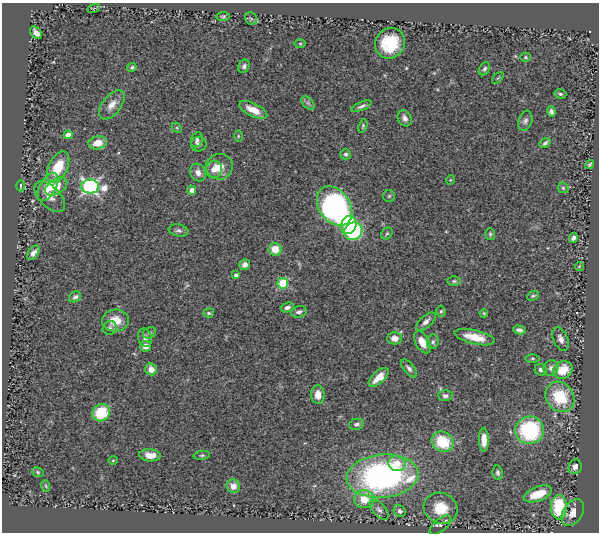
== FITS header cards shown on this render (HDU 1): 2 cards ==
NAXIS1  =                  597
NAXIS2  =                  530

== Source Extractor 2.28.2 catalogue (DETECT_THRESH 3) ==
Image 597 x 530 px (HDU 1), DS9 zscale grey, 1 PNG px = 1 image px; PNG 601 x 534 px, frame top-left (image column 1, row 530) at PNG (2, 3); each listed source drawn as its Kron ellipse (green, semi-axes under 4 px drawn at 4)
Background 0.478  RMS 0.034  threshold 0.102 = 3 sigma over >= 5 px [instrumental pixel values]
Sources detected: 108; all 108 listed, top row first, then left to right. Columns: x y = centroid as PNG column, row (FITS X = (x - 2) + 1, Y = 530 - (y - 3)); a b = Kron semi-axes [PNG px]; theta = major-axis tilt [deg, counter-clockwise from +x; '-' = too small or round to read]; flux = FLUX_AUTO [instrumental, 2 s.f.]
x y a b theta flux
94 8 6 4 20 2.2
223 16 7 4 9 4
251 19 6 5 - 4.5
36 33 7 5 -48 12
300 43 5 3 - 2.5
390 43 16 14 48 90
526 57 5 4 - 3.4
244 66 7 5 60 6.8
132 67 4 4 - 3.4
484 69 7 5 57 4.8
498 78 7 2 44 2.2
560 94 6 4 -16 3.8
308 103 8 5 -44 5.7
112 105 17 9 52 25
362 106 11 4 22 7
253 110 15 6 -25 30
551 112 5 4 - 6.6
405 118 8 6 -61 10
525 121 10 6 72 7.6
363 126 7 4 70 3.4
177 128 6 4 -45 3.4
68 135 4 4 - 40
238 136 6 4 -90 2.6
197 140 8 5 69 5.6
98 143 9 6 14 29
545 143 6 3 36 4.4
199 144 8 7 - 7.6
346 154 5 5 - 4.5
589 165 5 3 - 3
58 167 17 9 63 61
219 167 13 13 - 34
214 169 8 8 - 17
198 173 9 7 -62 14
450 180 5 3 - 1.8
21 186 5 2 - 2.5
90 186 9 7 -3 620
48 187 15 8 61 41
56 187 12 7 31 33
563 188 6 4 -44 3.3
192 190 4 4 - 14
389 196 6 6 - 3.5
50 197 19 10 -45 22
335 206 21 15 -54 640
349 225 9 7 64 64
179 230 10 6 -10 6.8
353 231 9 8 - 200
387 234 6 5 - 3.8
490 234 6 5 - 3.8
573 238 5 4 - 7.9
275 249 6 6 - 34
33 253 8 5 52 9.6
245 264 5 5 - 8.8
579 266 5 3 - 2.1
236 275 4 4 - 7
454 281 7 5 1 3.9
283 283 5 5 - 100
533 296 6 4 27 3.7
75 297 6 5 - 5.5
287 307 7 4 20 8.7
441 311 5 4 - 3.4
299 312 8 5 13 8.1
209 313 5 4 - 3.4
484 313 4 3 - 1.9
115 320 13 11 5 36
426 322 12 6 41 9.6
110 328 7 6 - 5.9
519 330 6 4 -14 6.8
149 333 7 5 27 4.6
475 337 21 7 -13 43
145 338 9 7 -75 10
394 338 7 6 - 17
561 339 12 7 -67 13
422 342 12 7 -60 26
433 342 7 5 83 5
145 346 5 5 - 19
532 358 7 3 0 3.1
409 368 10 5 -51 7.7
551 368 8 7 - 8.9
151 369 6 6 - 20
541 370 6 5 - 8.5
563 370 10 8 32 46
379 377 12 6 42 25
318 395 9 7 -86 22
445 396 7 5 -2 7.2
560 397 16 13 -52 96
101 413 9 8 - 78
356 424 7 5 13 6.8
530 430 14 13 - 210
484 440 12 5 -89 22
443 442 11 9 -31 86
150 455 11 6 -3 28
202 455 8 4 6 3.8
113 460 4 3 - 2.1
397 463 8 7 - 26
575 467 7 6 - 11
38 472 6 4 -23 3.3
498 473 7 5 -83 5.5
382 476 36 21 5 640
46 486 6 3 -71 2.8
233 486 7 6 - 18
538 494 15 7 21 56
364 499 10 9 - 40
559 507 12 8 -89 140
441 508 17 15 -25 69
379 510 12 6 -47 9.9
400 511 6 5 - 6.8
573 513 14 9 57 23
440 525 13 6 41 8.3